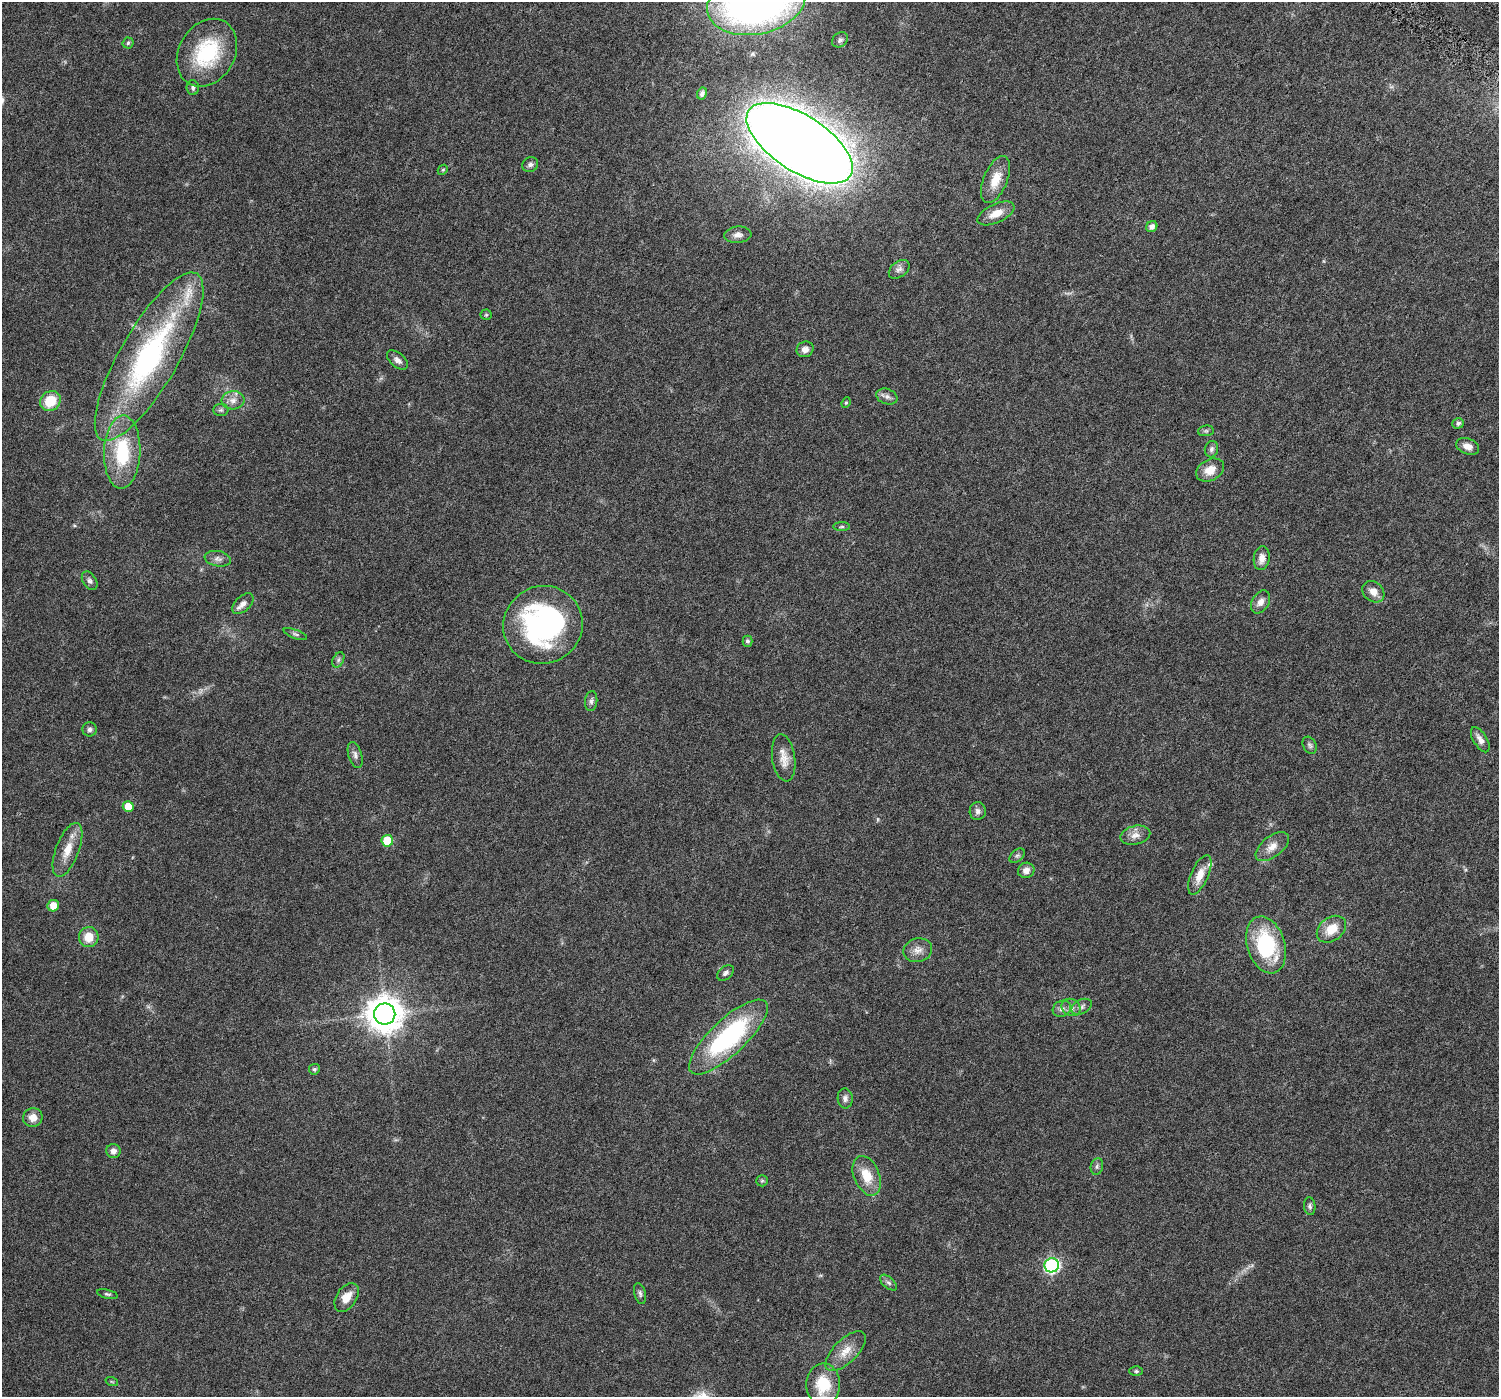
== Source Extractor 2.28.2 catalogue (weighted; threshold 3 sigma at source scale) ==
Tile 10 of 4 x 4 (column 2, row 3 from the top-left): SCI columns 1522-3018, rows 1714-3108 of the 6108 x 6152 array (HDU 1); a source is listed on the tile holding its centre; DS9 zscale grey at full resolution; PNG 1501 x 1399 px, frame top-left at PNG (2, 2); each listed source drawn as its Kron ellipse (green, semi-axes under 4 px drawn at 4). Shown black and unused: <1% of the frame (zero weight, under 5 of 10 exposures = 4% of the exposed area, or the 3 px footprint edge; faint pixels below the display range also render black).
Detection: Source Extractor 2.28.2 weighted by HDU 2 'WHT'; one run over the whole footprint, this tile lists its part. Background 0.0241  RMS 0.002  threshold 0.00802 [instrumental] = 3 sigma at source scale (4.09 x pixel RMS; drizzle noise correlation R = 1.36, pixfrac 0.8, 0.0396/0.0396 arcsec/px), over >= 5 px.
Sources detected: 86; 2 too faint to see at this stretch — neither listed nor drawn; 1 inside a brighter listed object's ellipse — not listed separately; the other 83 listed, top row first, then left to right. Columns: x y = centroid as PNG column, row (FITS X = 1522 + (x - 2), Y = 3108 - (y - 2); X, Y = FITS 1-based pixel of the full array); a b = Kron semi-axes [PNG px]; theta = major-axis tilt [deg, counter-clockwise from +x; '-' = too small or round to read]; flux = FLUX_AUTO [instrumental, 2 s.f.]
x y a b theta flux
756 3 50 31 12 100
840 40 8 6 41 0.51
128 43 5 5 - 0.28
207 53 36 28 59 13
193 88 7 6 - 0.44
702 94 6 5 - 0.47
800 143 60 28 -33 610
530 164 8 7 - 0.58
443 170 5 4 - 0.25
996 180 25 12 68 3.4
996 213 20 9 25 2.5
1152 227 6 5 - 0.94
738 235 13 8 5 1
899 269 12 7 38 0.82
486 315 5 5 - 0.23
805 349 8 7 - 1
149 357 96 29 60 39
397 360 12 7 -40 0.94
887 396 11 7 -19 0.78
233 400 11 9 5 1.2
50 401 11 9 39 4.7
846 403 5 4 - 0.25
221 410 8 6 1 0.4
1458 423 6 5 - 0.48
1206 431 8 5 7 0.36
1468 446 12 7 -20 1.4
1211 449 8 6 75 0.54
122 452 37 18 88 11
1210 470 15 10 28 2.3
842 527 8 4 1 0.32
1262 558 12 8 83 1.4
218 559 13 7 -10 0.91
90 581 10 6 -57 0.57
1373 592 12 9 -40 1.6
1261 602 12 8 59 1.2
243 604 13 7 43 1.2
543 625 40 38 29 38
295 634 12 4 -20 0.45
747 641 5 5 - 0.41
338 660 8 5 61 0.43
591 701 10 6 83 0.58
90 729 7 7 - 0.52
1480 740 14 6 -58 1.2
1310 745 9 6 -62 0.44
355 755 13 7 -74 0.76
784 758 24 11 -82 2.2
128 806 5 5 - 2.8
978 811 9 8 - 0.7
1135 835 15 9 14 1.5
387 841 6 6 - 6
1272 847 19 10 38 1.9
67 850 28 11 69 3.4
1017 856 9 5 40 0.41
1026 870 8 7 - 1.1
1200 875 21 8 67 2.6
53 906 6 5 - 2.1
1331 929 16 11 36 3.3
89 937 10 10 - 2.8
1266 945 29 19 -73 15
918 950 14 11 14 1.5
725 973 9 6 41 0.59
1071 1007 10 8 -32 0.95
1082 1007 11 7 27 0.66
1062 1009 9 7 29 0.85
385 1014 10 10 - 380
728 1037 51 17 43 27
314 1069 5 5 - 0.37
845 1098 10 7 -86 0.7
33 1118 10 9 - 1.6
113 1151 7 7 - 0.84
1097 1166 8 6 75 0.49
867 1176 21 12 -68 3.9
762 1181 6 5 - 0.31
1310 1206 9 5 -83 0.46
1052 1265 7 7 - 34
888 1283 10 5 -40 0.52
640 1293 11 5 -76 0.5
107 1294 10 4 -13 0.37
347 1297 16 10 56 2.1
846 1351 26 11 44 2.9
1136 1371 6 5 - 0.31
112 1382 6 4 -19 0.22
823 1384 21 17 88 6.7
Isophote crosses this tile's border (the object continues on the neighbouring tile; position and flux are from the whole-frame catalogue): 2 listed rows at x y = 756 3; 823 1384